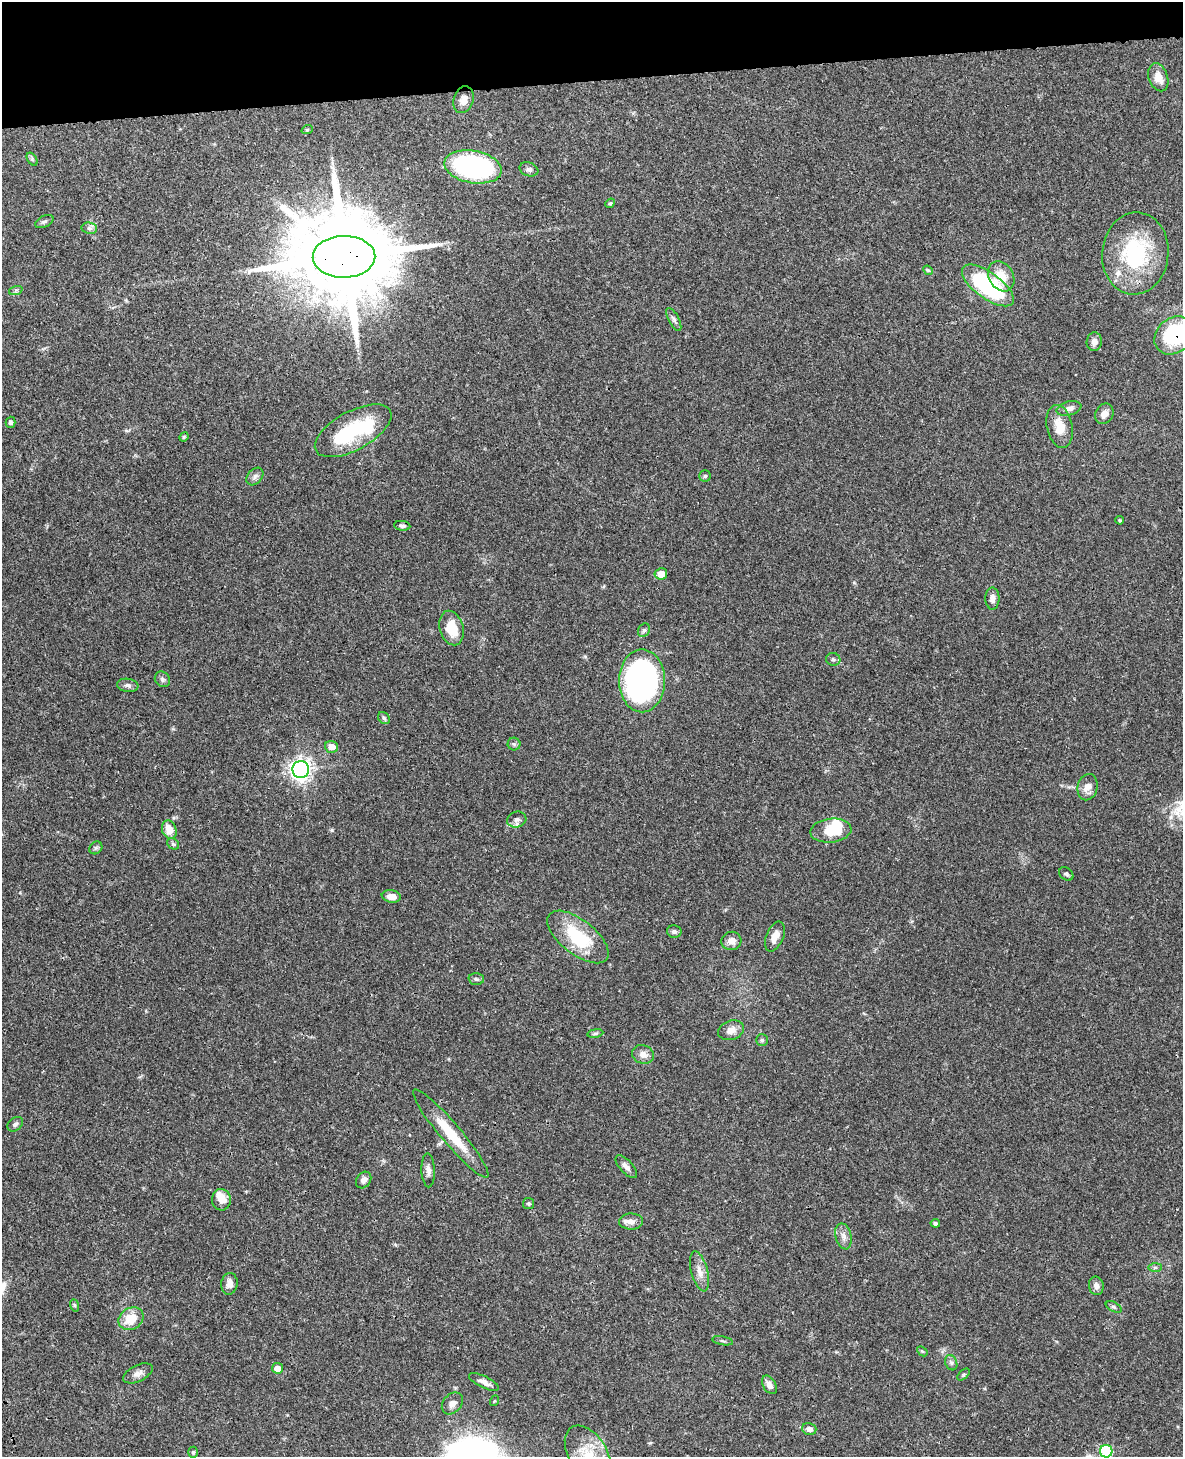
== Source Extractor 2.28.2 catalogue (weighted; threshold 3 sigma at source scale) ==
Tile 3 of 4 x 3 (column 3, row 1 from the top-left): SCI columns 2481-3661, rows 3081-4535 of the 4964 x 4810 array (HDU 1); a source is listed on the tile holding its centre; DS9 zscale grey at full resolution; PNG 1185 x 1459 px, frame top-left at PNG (2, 2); each listed source drawn as its Kron ellipse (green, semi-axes under 4 px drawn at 4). Shown black and unused: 5% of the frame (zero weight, under 3 of 4 exposures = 6% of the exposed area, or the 3 px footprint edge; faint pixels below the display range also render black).
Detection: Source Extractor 2.28.2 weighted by HDU 2 'WHT'; one run over the whole footprint, this tile lists its part. Background 0.0587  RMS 0.0032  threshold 0.0143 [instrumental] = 3 sigma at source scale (4.5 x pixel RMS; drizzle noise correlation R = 1.50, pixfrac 1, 0.05/0.05 arcsec/px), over >= 5 px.
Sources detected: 94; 3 inside a brighter object's white glare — neither listed nor drawn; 3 inside a brighter listed object's ellipse — not listed separately; the other 88 listed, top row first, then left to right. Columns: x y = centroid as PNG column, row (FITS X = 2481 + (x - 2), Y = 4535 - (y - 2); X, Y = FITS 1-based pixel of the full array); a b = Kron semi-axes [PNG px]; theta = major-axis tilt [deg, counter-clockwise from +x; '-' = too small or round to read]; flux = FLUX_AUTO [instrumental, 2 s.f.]
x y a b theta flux
1158 77 14 9 -71 3.4
464 100 14 10 73 2.4
307 130 6 3 18 0.36
32 159 7 4 -57 0.53
473 167 29 16 -10 54
529 169 9 7 -18 0.92
610 203 5 4 - 0.39
44 222 10 5 27 0.75
89 228 8 5 -10 0.84
1135 253 41 33 84 30
344 257 31 21 1 7000
928 270 5 4 - 0.35
1001 276 16 12 -60 5.9
988 285 30 13 -36 38
16 290 7 4 18 0.53
674 319 12 5 -62 0.95
1174 335 21 17 42 23
1094 342 9 7 84 1.7
1069 408 13 7 15 1.9
1104 414 11 8 58 2.1
10 422 5 5 - 0.64
1060 426 22 13 -78 5.6
353 431 42 19 29 20
184 437 5 4 - 0.38
255 476 10 7 47 1.1
705 476 5 5 - 0.53
1120 520 4 3 - 0.36
402 526 8 4 -7 0.81
661 574 6 5 - 3.6
992 599 11 7 89 1.7
451 628 17 11 -74 6.8
644 630 7 5 61 0.71
833 659 7 6 - 0.76
162 679 8 7 - 0.85
642 681 31 23 -89 100
128 685 11 6 -8 1
384 718 7 5 -45 0.54
514 744 6 6 - 0.62
331 747 6 6 - 3
301 769 8 8 - 150
1088 787 13 10 76 2.9
517 820 10 8 15 1.4
169 830 9 7 -68 4.4
831 831 20 12 6 8.5
173 844 6 5 - 0.55
96 848 7 5 44 0.63
1066 874 8 6 -38 0.65
391 896 9 6 -9 2.6
674 932 7 6 - 0.83
775 936 15 8 68 2.8
578 937 36 17 -38 17
731 941 10 9 - 2.1
476 979 7 6 - 0.71
731 1030 13 9 18 2.5
595 1033 8 4 9 0.61
762 1040 6 5 - 0.63
643 1054 11 9 -20 2.2
15 1124 9 6 40 0.81
451 1134 57 10 -50 12
626 1167 14 6 -47 1.3
428 1170 17 6 -87 1.6
364 1180 9 7 53 1.4
221 1200 11 9 -87 3.3
529 1203 5 5 - 0.52
631 1221 12 8 2 1.8
935 1223 4 4 - 0.66
843 1236 13 8 -76 1.8
1155 1267 7 4 0 0.6
700 1271 20 8 -75 2.9
229 1284 11 8 82 2.1
1096 1286 9 7 -77 1.5
74 1305 6 4 -71 0.42
1114 1307 8 4 -27 0.64
131 1319 13 10 31 6.7
723 1341 10 3 -10 0.51
922 1351 6 4 -41 0.39
951 1363 8 6 -69 0.84
277 1368 5 5 - 2.6
138 1373 16 8 25 1.7
964 1375 7 4 44 0.44
484 1382 16 5 -26 1.8
769 1385 10 6 -61 1.7
494 1401 5 3 - 0.29
452 1403 12 9 47 1.6
809 1429 7 6 - 1.8
1106 1451 6 6 - 22
193 1452 5 5 - 0.5
588 1453 31 19 -57 9.8
Overlapping masked pixels (flux is a lower limit): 2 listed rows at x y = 344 257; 1174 335
Isophote crosses this tile's border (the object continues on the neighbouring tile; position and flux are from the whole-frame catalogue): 3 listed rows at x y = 1174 335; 1106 1451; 588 1453
Unlisted compact peaks at least as high as the median listed source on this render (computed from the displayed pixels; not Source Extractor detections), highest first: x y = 332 830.